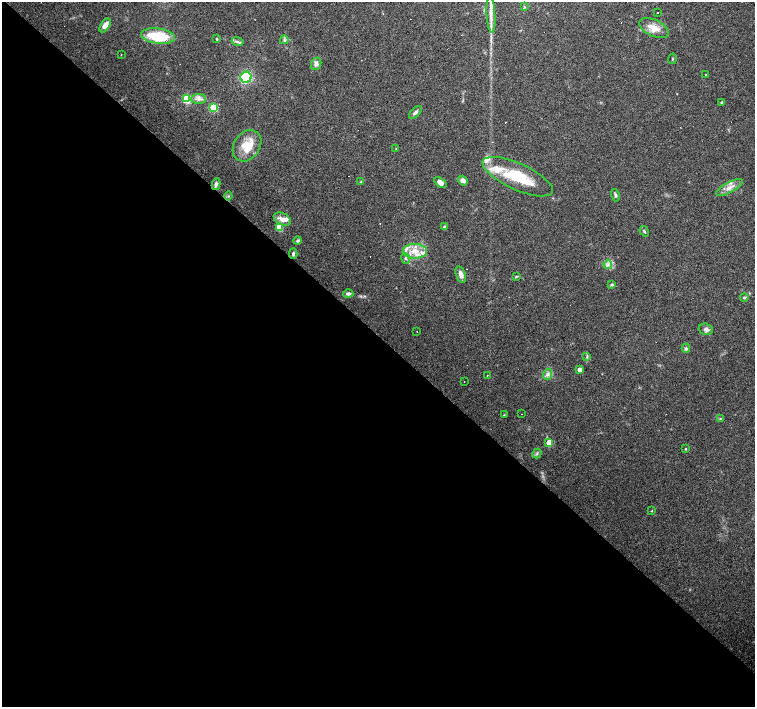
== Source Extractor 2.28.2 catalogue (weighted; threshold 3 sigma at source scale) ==
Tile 14 of 4 x 4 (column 2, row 4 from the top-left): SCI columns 1505-3009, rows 159-1567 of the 6019 x 6019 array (HDU 1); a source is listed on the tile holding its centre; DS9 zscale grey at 2 x 2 block average (1 PNG px = mean of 2 x 2 image px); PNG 757 x 709 px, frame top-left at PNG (2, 2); each listed source drawn as its Kron ellipse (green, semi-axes under 4 px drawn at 4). Shown black and unused: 53% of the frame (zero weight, under 3 of 4 exposures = <1% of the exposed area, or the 3 px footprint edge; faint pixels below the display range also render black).
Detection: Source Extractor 2.28.2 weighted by HDU 2 'WHT'; one run over the whole footprint, this tile lists its part. Background 0.0444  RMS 0.0047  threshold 0.021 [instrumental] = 3 sigma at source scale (4.5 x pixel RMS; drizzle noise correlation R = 1.50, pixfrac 1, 0.0396/0.0396 arcsec/px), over >= 5 px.
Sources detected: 71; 6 cosmic-ray / hot-pixel residue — neither listed nor drawn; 7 inside a brighter listed object's ellipse — not listed separately; the other 58 listed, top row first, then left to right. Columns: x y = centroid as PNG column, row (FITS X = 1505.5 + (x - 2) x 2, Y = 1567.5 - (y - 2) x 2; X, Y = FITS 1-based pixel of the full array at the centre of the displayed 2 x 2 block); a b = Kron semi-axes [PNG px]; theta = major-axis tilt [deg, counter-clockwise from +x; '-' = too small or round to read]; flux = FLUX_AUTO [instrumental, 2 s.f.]
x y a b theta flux
524 7 3 2 - 0.86
657 13 2 2 - 1.7
491 15 18 4 -86 9.9
105 25 8 4 59 8.5
654 28 16 8 -25 13
158 36 17 7 -7 44
217 39 3 3 - 0.96
284 40 4 3 - 1.9
237 41 6 3 -14 2.5
121 55 2 2 - 0.82
673 59 5 2 - 0.91
316 64 6 5 - 4.2
705 75 2 2 - 3.4
246 77 5 5 - 55
187 99 4 3 - 68
198 99 7 5 5 4.6
722 103 4 3 - 1.6
213 108 3 3 - 66
415 112 8 3 43 3.6
247 146 17 12 54 26
396 149 3 2 - 0.71
518 177 38 13 -24 59
463 181 5 4 - 5.4
361 182 3 3 - 1.1
440 182 7 4 -36 5.8
216 184 6 4 79 3.4
729 187 15 5 28 7.8
615 195 6 3 -77 2
228 196 4 3 - 1.6
282 219 9 5 -27 7.9
444 227 4 3 - 1.7
279 228 3 3 - 45
644 231 5 2 - 1.2
298 241 4 3 - 1.9
415 251 12 7 0 13
293 254 5 3 - 2
406 258 5 4 - 2.1
608 264 4 3 - 2.2
461 274 8 4 -71 5.7
516 276 3 2 - 0.9
612 285 4 3 - 1.4
348 294 5 3 - 3.4
744 297 4 3 - 1.5
706 329 7 5 -17 4.1
417 331 2 2 - 0.92
686 348 5 4 - 2
587 357 3 3 - 1
580 369 3 3 - 6.4
548 374 5 4 - 3.3
487 375 2 2 - 0.71
464 381 2 2 - 0.4
522 414 2 2 - 0.67
504 415 3 2 - 0.81
720 419 4 3 - 1.2
549 443 3 3 - 26
686 449 3 2 - 0.8
537 453 5 3 - 1.8
652 511 3 2 - 0.69